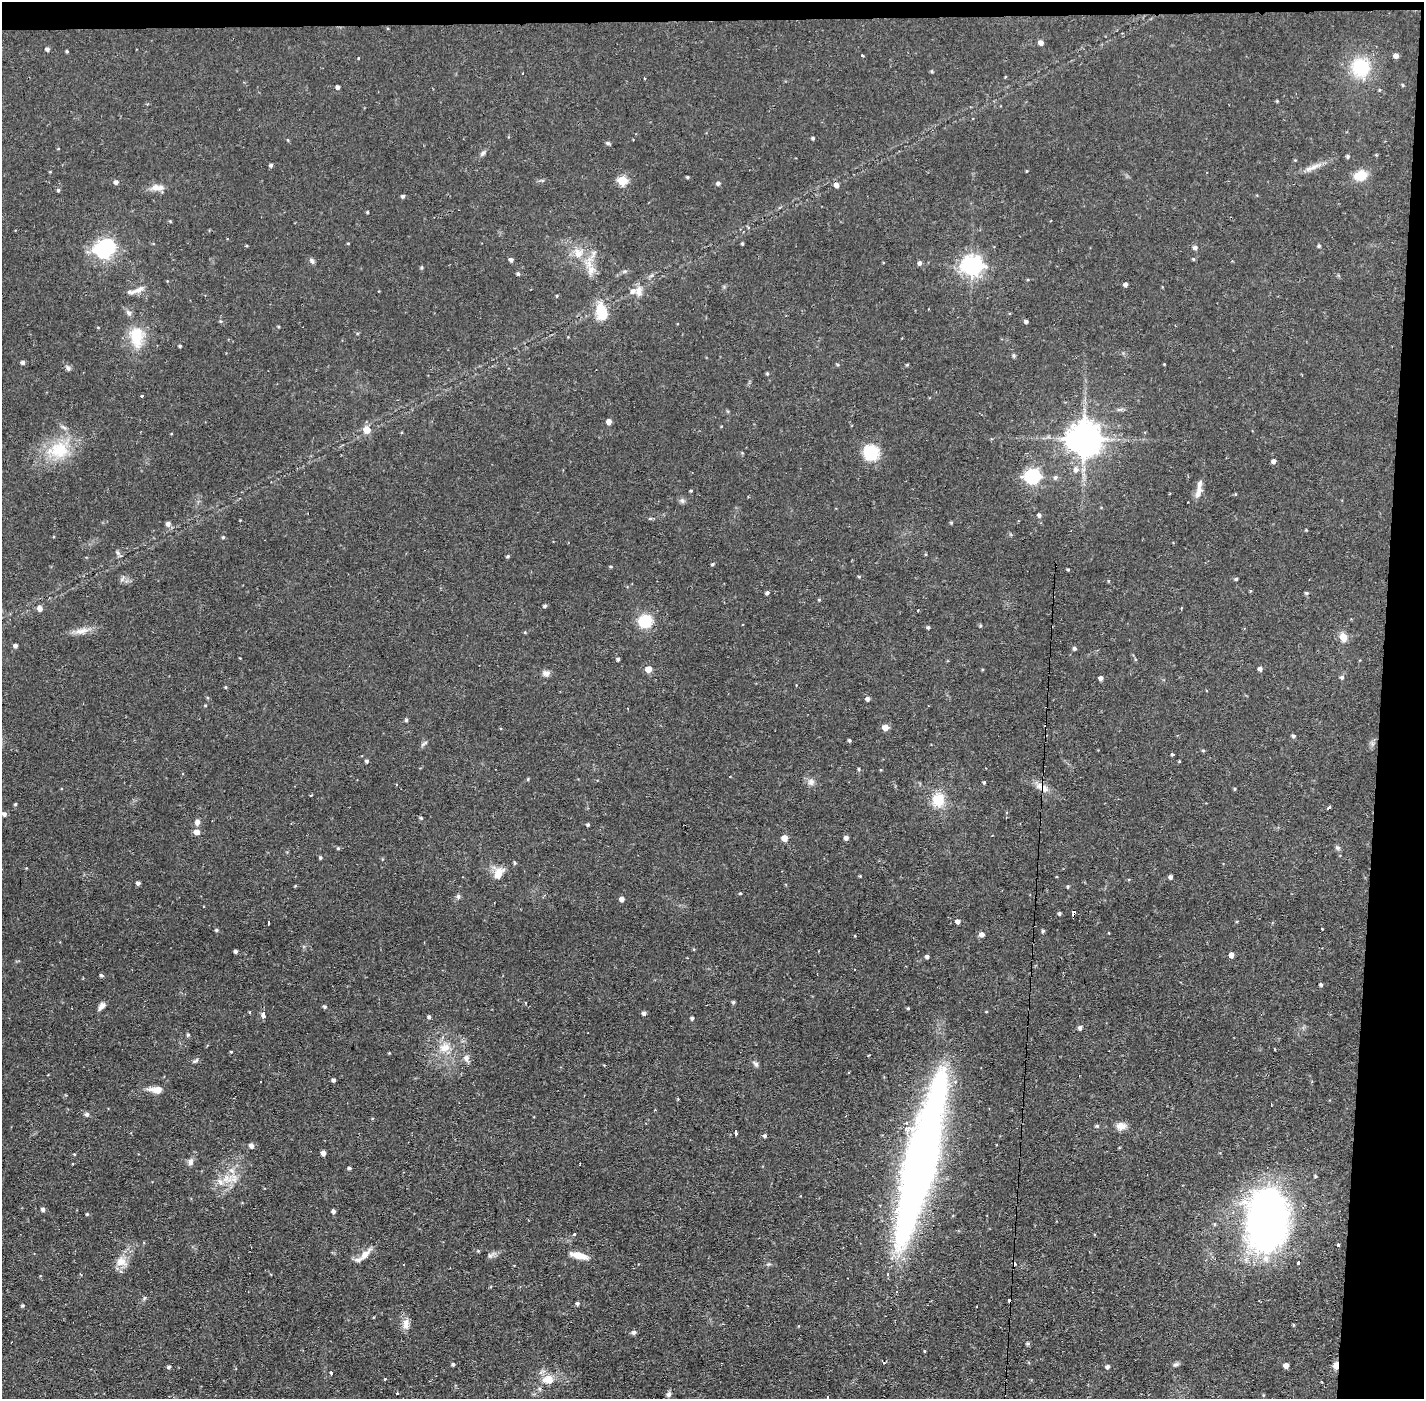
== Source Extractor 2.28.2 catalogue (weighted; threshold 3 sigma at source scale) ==
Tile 3 of 3 x 3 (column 3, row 1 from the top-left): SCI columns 2846-4267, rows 2849-4245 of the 4267 x 4299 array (HDU 1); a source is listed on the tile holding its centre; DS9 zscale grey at full resolution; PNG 1426 x 1401 px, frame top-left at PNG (2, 2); no overlay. Shown black and unused: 4% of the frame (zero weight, under 2 of 3 exposures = <1% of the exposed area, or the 3 px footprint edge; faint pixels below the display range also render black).
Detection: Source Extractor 2.28.2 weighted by HDU 2 'WHT'; one run over the whole footprint, this tile lists its part. Background 0.0567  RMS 0.0058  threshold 0.0261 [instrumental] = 3 sigma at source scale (4.5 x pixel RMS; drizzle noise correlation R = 1.50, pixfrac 1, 0.05/0.05 arcsec/px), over >= 5 px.
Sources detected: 242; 2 inside a brighter object's white glare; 11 cosmic-ray / hot-pixel residue — not listed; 7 inside a brighter listed object's ellipse — not listed separately; the other 222 listed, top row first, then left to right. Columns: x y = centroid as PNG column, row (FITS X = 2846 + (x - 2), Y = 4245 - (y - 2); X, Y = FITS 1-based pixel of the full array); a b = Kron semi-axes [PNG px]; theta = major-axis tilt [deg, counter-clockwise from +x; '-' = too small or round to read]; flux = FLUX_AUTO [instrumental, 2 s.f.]
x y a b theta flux
1041 43 5 4 - 2.7
47 49 4 4 - 1.6
67 51 4 3 - 0.71
862 56 3 3 - 0.99
1396 56 5 4 - 3
1360 67 21 20 - 26
932 71 5 4 - 0.74
523 74 3 2 - 0.5
645 78 3 2 - 1
1403 85 5 3 - 0.58
338 87 4 3 - 1.7
1379 90 4 4 - 0.59
1277 101 4 3 - 0.56
813 138 4 4 - 0.95
607 143 5 5 - 0.92
483 153 8 5 48 1.4
1348 156 5 4 - 0.97
1295 160 4 4 - 0.49
271 165 4 4 - 1.2
1313 167 29 5 23 4.9
1360 175 13 10 16 11
687 177 4 3 - 0.81
622 181 5 5 - 30
116 182 5 5 - 1.9
718 183 5 5 - 1.3
836 185 6 5 - 2.5
157 187 18 8 1 4.8
58 190 5 4 - 0.93
403 196 4 4 - 1.1
367 212 3 3 - 0.7
348 243 5 3 - 0.44
742 244 4 3 - 0.69
246 246 4 3 - 0.52
1319 246 4 4 - 0.88
1195 248 5 5 - 1.6
103 250 7 6 - 160
578 253 13 11 -74 6.8
593 254 15 4 67 2.6
1193 259 4 4 - 0.67
511 260 4 4 - 1.9
312 261 9 5 -58 1.4
920 263 5 5 - 1.5
589 264 12 9 -61 5.4
972 266 8 7 - 330
422 267 5 4 - 0.74
518 274 4 4 - 1.2
1125 284 4 4 - 1.7
138 290 23 5 25 3.8
639 291 15 8 85 4.1
557 296 4 4 - 0.6
601 312 20 11 -80 16
221 321 5 4 - 0.68
1026 321 4 4 - 1.2
278 326 4 3 - 0.59
136 336 29 17 -89 17
180 346 4 3 - 0.78
23 362 4 4 - 1.6
1164 364 3 3 - 0.38
907 365 4 4 - 0.62
68 368 8 6 -55 1.5
767 373 4 4 - 0.64
142 396 3 3 - 1.1
1119 409 9 4 9 1.2
609 422 4 4 - 3.8
367 430 7 7 - 6.5
1084 439 10 9 - 1300
58 450 29 22 3 24
871 453 13 12 - 24
1274 461 4 4 - 2.1
1076 469 7 7 - 2.6
1032 477 7 6 - 130
1055 477 6 5 - 1.2
691 491 3 3 - 0.58
1198 492 19 8 74 3.9
1235 494 5 3 - 0.46
682 500 6 6 - 1.4
1188 502 2 2 - 0.4
1039 515 5 5 - 1.5
650 518 6 4 0 0.76
951 523 4 4 - 0.61
168 524 5 5 - 2.3
1306 530 3 3 - 0.47
223 537 4 4 - 0.71
508 556 4 4 - 0.8
712 564 5 4 - 0.73
610 566 4 3 - 0.56
1068 569 3 3 - 0.65
859 577 4 4 - 0.64
123 578 12 2 73 0.73
1236 579 4 4 - 0.76
767 593 4 4 - 1.3
1306 593 5 4 - 0.91
819 600 4 4 - 0.57
545 606 4 4 - 1.2
40 609 5 5 - 3
918 611 3 3 - 0.51
645 621 10 9 - 27
928 627 4 4 - 0.97
82 631 22 7 10 5.1
525 632 4 4 - 0.55
1343 637 10 8 -64 5.4
15 646 4 4 - 1.6
1075 648 4 4 - 1.1
618 659 4 4 - 1
648 669 6 6 - 5.1
1260 669 4 4 - 1.9
546 673 9 7 3 2.5
1342 677 5 5 - 1.3
1101 678 4 4 - 2.2
226 687 5 3 - 0.54
868 699 4 4 - 2
406 720 5 5 - 0.77
885 727 5 5 - 5.7
1294 736 5 5 - 1.1
849 740 4 3 - 0.97
424 743 12 2 39 0.98
1203 750 4 4 - 0.65
1172 755 3 3 - 1.5
367 761 4 4 - 1.2
859 769 4 4 - 0.71
730 776 3 2 - 0.4
528 779 5 3 - 0.54
811 782 10 9 - 2.7
984 782 4 4 - 0.66
1042 787 21 8 -33 5.4
1235 789 5 3 - 0.55
311 796 3 3 - 1.6
938 800 17 15 88 13
15 804 3 3 - 0.73
1329 807 3 2 - 2.3
4 814 5 5 - 1.8
421 818 4 4 - 0.73
197 822 7 6 - 2.5
588 825 4 4 - 0.99
197 832 6 5 - 3.4
784 838 5 5 - 5.8
846 838 4 4 - 2.1
338 848 4 4 - 0.77
1337 848 8 6 -36 1.2
320 858 4 4 - 0.84
515 863 5 4 - 0.73
498 874 14 9 60 7.2
1170 877 4 4 - 1.7
138 883 4 4 - 1.7
1067 887 4 4 - 0.79
740 893 4 3 - 0.57
458 896 6 5 - 1.2
622 899 5 4 - 2.7
1059 913 4 4 - 0.95
958 921 4 4 - 2.4
269 922 3 3 - 1.9
216 930 4 3 - 0.96
1043 931 5 4 - 0.91
982 934 6 5 - 2.5
424 943 3 2 - 0.48
235 951 4 3 - 1.4
1231 955 4 4 - 3
927 956 4 4 - 1.6
101 975 4 4 - 1
1321 985 4 3 - 1
733 1002 4 4 - 0.98
102 1006 10 6 50 2.5
325 1007 5 4 - 0.97
908 1008 4 3 - 0.61
249 1012 4 3 - 0.43
644 1013 4 4 - 1.8
263 1015 6 4 -84 3.6
429 1017 4 4 - 1.2
692 1018 4 3 - 1.1
1080 1028 5 4 - 1.9
188 1034 5 4 - 0.86
444 1047 16 11 15 7.4
1274 1049 3 2 - 1
231 1052 4 3 - 0.5
389 1053 3 3 - 0.46
466 1058 9 7 -90 2.6
195 1061 9 4 27 1.1
756 1064 9 5 -39 1.4
48 1075 3 2 - 0.5
333 1080 4 4 - 1.2
156 1090 16 7 -4 5.6
87 1114 6 6 - 1.3
1097 1126 5 5 - 0.75
1121 1126 12 9 -4 4.3
735 1133 5 3 - 3.1
765 1136 5 4 - 1.1
251 1145 5 5 - 2.4
323 1153 4 4 - 3.1
74 1154 4 3 - 0.43
190 1162 10 7 78 2.3
920 1165 170 27 77 430
349 1168 4 3 - 1.1
1315 1176 4 4 - 0.6
226 1178 16 11 -16 7.6
43 1209 5 4 - 1.7
333 1211 4 4 - 1.6
87 1214 4 4 - 0.62
1267 1220 60 37 87 250
574 1234 4 3 - 0.66
1338 1245 3 3 - 1.3
365 1254 20 7 46 5.5
579 1255 21 7 -14 6.7
490 1256 6 6 - 1.4
121 1261 14 13 - 6.3
144 1298 6 4 71 0.8
577 1303 4 4 - 1.2
23 1306 4 4 - 0.81
977 1307 3 2 - 0.97
406 1324 16 9 86 4.2
634 1332 6 6 - 1.4
1028 1343 4 4 - 1
453 1364 4 4 - 1.1
1175 1364 9 5 22 1.4
1286 1365 4 4 - 3.3
1336 1365 8 6 85 4.4
169 1367 4 4 - 1.2
1107 1367 5 4 - 1.6
331 1372 3 3 - 1.7
385 1379 3 3 - 0.83
548 1379 14 10 0 7.6
669 1394 7 6 - 1.6
827 1397 3 2 - 0.47
Overlapping masked pixels (flux is a lower limit): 3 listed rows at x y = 1042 787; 920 1165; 1336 1365